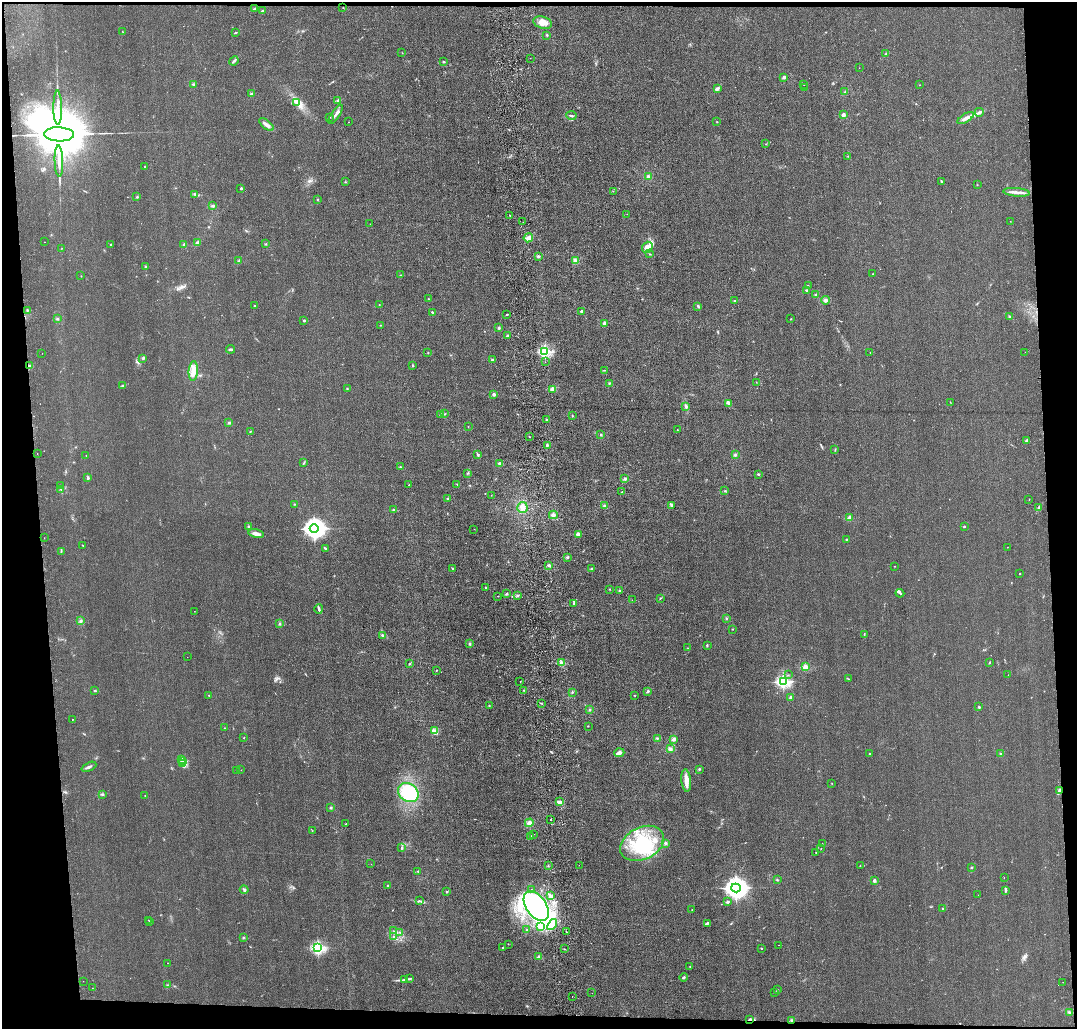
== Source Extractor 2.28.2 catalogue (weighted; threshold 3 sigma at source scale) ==
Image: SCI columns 116-4412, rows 118-4223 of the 4528 x 4340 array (HDU 1 of 3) = the unmasked area's bounding box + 8 px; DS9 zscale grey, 4 x 4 block average (1 PNG px = mean of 4 x 4 image px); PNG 1079 x 1031 px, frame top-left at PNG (2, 2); each listed source drawn as its Kron ellipse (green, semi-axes under 4 px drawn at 4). Shown black and unused: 8% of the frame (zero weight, under 3 of 4 exposures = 6% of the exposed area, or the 3 px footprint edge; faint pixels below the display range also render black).
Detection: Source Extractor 2.28.2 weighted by HDU 2 'WHT'. Background 0.0236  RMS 0.0056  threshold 0.0254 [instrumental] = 3 sigma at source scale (4.5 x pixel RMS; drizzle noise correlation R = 1.50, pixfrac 1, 0.05/0.05 arcsec/px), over >= 5 px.
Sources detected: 341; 10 inside a brighter object's white glare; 2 cosmic-ray / hot-pixel residue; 1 long thin detection or spike segment (spike, bleed or trail) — neither listed nor drawn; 5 coinciding with a brighter row at this scale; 14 inside a brighter listed object's ellipse — not listed separately; the other 309 listed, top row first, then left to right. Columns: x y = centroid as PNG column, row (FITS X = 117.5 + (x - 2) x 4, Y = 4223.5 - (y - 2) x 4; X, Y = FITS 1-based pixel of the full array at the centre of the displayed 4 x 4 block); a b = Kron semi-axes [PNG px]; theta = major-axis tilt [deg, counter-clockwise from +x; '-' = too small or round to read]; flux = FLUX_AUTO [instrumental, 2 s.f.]
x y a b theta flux
343 8 2 2 - 0.84
255 9 3 2 - 2.7
262 11 2 2 - 4.8
543 23 9 6 -18 24
123 32 2 2 - 1.2
235 33 3 2 - 3.1
547 35 2 2 - 2.4
402 53 2 2 - 1.2
886 54 3 2 - 4.1
530 58 2 2 - 0.56
234 61 5 2 - 6.7
443 62 2 2 - 12
859 68 2 2 - 0.49
784 77 2 2 - 34
193 84 2 2 - 2.9
803 84 3 2 - 2
920 85 2 2 - 1.1
717 88 3 2 - 4.4
804 88 2 2 - 1.4
845 92 3 2 - 2.7
251 94 3 3 - 4.3
338 100 3 2 - 5
297 102 4 3 - 9.8
58 108 17 3 -89 22
979 112 4 3 - 7.3
336 114 11 2 57 11
843 115 2 2 - 51
571 116 5 2 - 4.9
329 117 2 2 - 1.2
966 118 9 3 32 17
348 122 2 2 - 0.72
717 122 2 2 - 1.2
266 124 8 3 -39 14
59 134 15 7 -2 46000
766 144 2 2 - 1.5
848 156 2 2 - 1
59 161 15 3 -88 22
145 166 2 2 - 1.7
649 176 3 3 - 7.4
941 181 4 2 - 3.3
345 182 2 2 - 1.6
977 185 2 2 - 1.1
241 188 2 2 - 20
613 191 2 2 - 0.96
1016 192 13 2 -6 23
195 194 2 2 - 1.8
137 197 2 2 - 2.8
317 199 2 2 - 1.7
213 206 3 2 - 5
627 214 2 2 - 1.2
510 215 2 2 - 3.4
1010 221 2 2 - 0.67
523 222 2 2 - 4.1
370 224 2 2 - 0.72
528 238 5 4 - 13
44 242 2 2 - 0.9
197 243 3 2 - 6.7
111 244 2 2 - 2.2
184 244 3 2 - 3.6
266 244 2 2 - 2.6
647 247 5 5 - 22
62 248 2 2 - 0.78
650 254 2 2 - 2.1
538 256 3 2 - 4.6
239 261 3 2 - 4.3
575 261 4 4 - 9.7
145 267 2 2 - 2.5
873 274 2 2 - 0.97
401 275 2 2 - 1.2
81 276 2 2 - 0.94
808 285 2 2 - 0.95
807 290 3 2 - 3.3
816 294 3 2 - 2.6
428 299 2 2 - 1.9
735 300 3 2 - 2.8
826 300 4 3 - 8.5
379 305 2 2 - 3.1
254 306 2 2 - 5.3
698 306 3 2 - 3.4
27 310 2 2 - 2.9
582 311 2 2 - 17
432 312 2 2 - 2.7
507 315 2 2 - 6.4
1010 317 3 2 - 3.2
57 319 2 2 - 2.5
791 319 2 2 - 1.8
304 321 2 2 - 16
605 323 2 2 - 60
380 325 2 2 - 1.1
499 328 3 2 - 4.1
508 335 3 2 - 3.2
230 349 4 2 - 6.1
545 352 2 2 - 570
870 352 2 2 - 0.94
1025 352 2 2 - 1.8
42 353 2 2 - 0.49
428 353 2 2 - 1.5
143 359 2 2 - 1.3
492 360 2 2 - 3.1
545 362 2 2 - 2.4
413 365 2 2 - 2.4
29 366 4 3 - 6.4
604 370 2 2 - 2
193 371 10 4 86 26
756 382 2 2 - 0.97
609 383 2 2 - 2.7
122 385 3 2 - 2.7
347 389 2 2 - 1.5
552 389 4 3 - 9.6
494 394 2 2 - 37
950 402 2 2 - 1
728 403 4 2 - 12
686 407 4 3 - 6.8
441 414 3 3 - 4.1
445 414 2 2 - 1.5
572 416 2 2 - 1.8
546 419 3 3 - 4.3
229 423 3 2 - 4
468 426 2 2 - 0.76
677 430 2 2 - 1.6
250 431 2 2 - 1.5
601 435 3 2 - 3.1
529 436 2 2 - 0.99
1027 440 4 3 - 6.1
547 445 3 2 - 4.4
835 449 3 2 - 1.9
37 453 2 2 - 4.9
478 455 2 2 - 4.4
735 455 3 2 - 4.2
86 456 3 2 - 1.6
304 463 2 2 - 2.7
499 463 3 2 - 4
400 467 2 2 - 2
468 473 2 2 - 1.3
758 474 2 2 - 13
88 478 3 2 - 4
625 479 3 2 - 5.9
457 484 2 2 - 1.2
409 485 2 2 - 2.2
61 486 2 2 - 0.83
61 489 2 2 - 1.5
725 491 2 2 - 2.3
622 492 2 2 - 3.4
491 495 2 2 - 0.9
448 499 2 2 - 2.1
1029 500 2 2 - 0.74
294 504 2 2 - 1.9
672 505 4 2 - 4.7
605 506 3 2 - 4.7
522 507 5 5 - 17
1039 508 3 2 - 4.5
394 510 4 2 - 5
553 515 4 3 - 8.4
850 518 2 2 - 90
964 526 2 2 - 8.5
248 527 2 2 - 2.8
314 528 4 4 - 2700
474 529 2 2 - 0.67
256 534 8 3 -14 19
578 534 2 2 - 54
44 538 2 2 - 0.9
846 539 2 2 - 1.3
82 545 2 2 - 1.4
1007 547 2 2 - 0.79
325 548 3 2 - 3.4
61 551 3 2 - 2.1
567 557 3 2 - 3.7
549 565 3 3 - 5.1
895 566 2 2 - 1.3
453 569 2 2 - 2.8
591 569 2 2 - 2.7
1020 574 2 2 - 4.2
486 588 3 2 - 3.3
610 589 2 2 - 1.3
620 590 2 2 - 2.5
900 593 4 2 - 4.6
507 594 3 2 - 3.8
517 595 3 2 - 2.9
498 596 2 2 - 2.6
660 598 2 2 - 1.9
632 600 2 2 - 0.49
573 603 3 2 - 3
319 609 4 2 - 8.7
194 611 2 2 - 0.86
726 618 2 2 - 1.4
81 621 3 2 - 5.3
280 624 3 2 - 3.2
733 629 2 2 - 3.8
864 634 4 2 - 2.8
383 635 4 3 - 5
469 644 3 2 - 4.1
707 645 3 2 - 2.7
688 648 2 2 - 1
187 657 2 2 - 1.7
989 662 2 2 - 2.8
561 663 4 3 - 8.7
409 664 2 2 - 2.1
805 667 2 2 - 150
436 670 2 2 - 4
788 675 2 2 - 1
1008 675 2 2 - 0.59
848 679 3 2 - 1
520 681 2 2 - 3.7
783 682 2 2 - 780
524 690 2 2 - 2
95 691 2 2 - 3.2
648 691 4 2 - 3.8
572 692 2 2 - 2.9
209 695 2 2 - 1.1
635 696 2 2 - 0.86
791 697 2 2 - 35
541 703 2 2 - 1.7
489 706 2 2 - 1.9
979 707 2 2 - 16
590 710 2 2 - 2.7
72 719 2 2 - 0.99
588 726 2 2 - 2
224 728 3 2 - 1.1
435 731 4 2 - 7
244 738 2 2 - 2.9
657 738 2 2 - 3
674 739 3 2 - 9.5
670 749 4 3 - 6.7
619 753 5 3 - 16
869 753 2 2 - 2.8
1000 754 2 2 - 1.8
182 759 3 2 - 5
183 762 2 2 - 4.5
183 764 4 2 - 4.3
89 767 8 2 24 8.3
699 769 2 2 - 3.7
241 770 2 2 - 1.2
236 771 2 2 - 0.77
686 780 11 5 -84 25
832 783 2 2 - 0.83
1059 790 3 2 - 3
408 793 11 8 -34 190
102 794 2 2 - 5.6
145 796 2 2 - 1.1
559 802 3 3 - 7.3
331 808 3 2 - 3.3
551 820 2 2 - 3.6
529 823 4 4 - 12
346 824 2 2 - 2.6
312 831 2 2 - 0.65
534 834 2 2 - 0.59
530 836 2 2 - 13
642 843 23 16 26 180
665 843 3 3 - 4.8
822 843 2 2 - 1.4
402 847 2 2 - 2.9
821 848 2 2 - 1
816 852 2 2 - 1.1
371 864 2 2 - 5.1
579 865 2 2 - 1.1
548 866 2 2 - 1.9
860 866 2 2 - 1.4
972 867 2 2 - 2.8
418 871 2 2 - 4.2
1004 878 2 2 - 1.1
777 880 2 2 - 2.6
874 880 2 2 - 33
388 886 3 2 - 4.8
736 888 5 4 - 3100
531 889 2 2 - 2.1
244 890 4 3 - 5
1005 890 3 2 - 6.4
446 892 2 2 - 2.4
550 895 3 3 - 6.4
978 895 2 2 - 0.67
419 901 3 2 - 3.3
727 902 4 2 - 3.8
536 906 17 10 -55 250
692 909 2 2 - 1.1
942 909 2 2 - 3.5
148 920 2 2 - 0.91
150 922 2 2 - 1.7
707 923 4 2 - 6.5
552 925 6 4 52 21
541 927 4 2 - 5.4
526 930 2 2 - 3.9
394 931 2 2 - 1
566 931 2 2 - 0.91
400 932 3 2 - 2.8
393 937 3 2 - 1.9
243 938 2 2 - 2.6
508 944 2 2 - 0.99
779 945 2 2 - 0.6
318 947 2 2 - 430
503 948 2 2 - 3.8
761 948 2 2 - 5.2
564 949 3 2 - 1.1
539 957 4 3 - 6.3
167 963 2 2 - 0.71
690 966 2 2 - 0.92
684 977 4 2 - 4.1
410 979 4 2 - 3.8
404 980 4 2 - 4.6
83 981 2 2 - 0.75
1063 982 2 2 - 1.4
167 985 2 2 - 1.1
92 988 2 2 - 0.62
777 990 2 2 - 0.87
592 993 2 2 - 0.71
775 993 2 2 - 0.82
572 996 2 2 - 2.9
1069 1012 3 2 - 4
750 1019 2 2 - 11
791 1020 2 2 - 3.6
Overlapping masked pixels (flux is a lower limit): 3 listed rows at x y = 29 366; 750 1019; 791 1020
Diffuse or blended objects may show on this block-average render without a row.